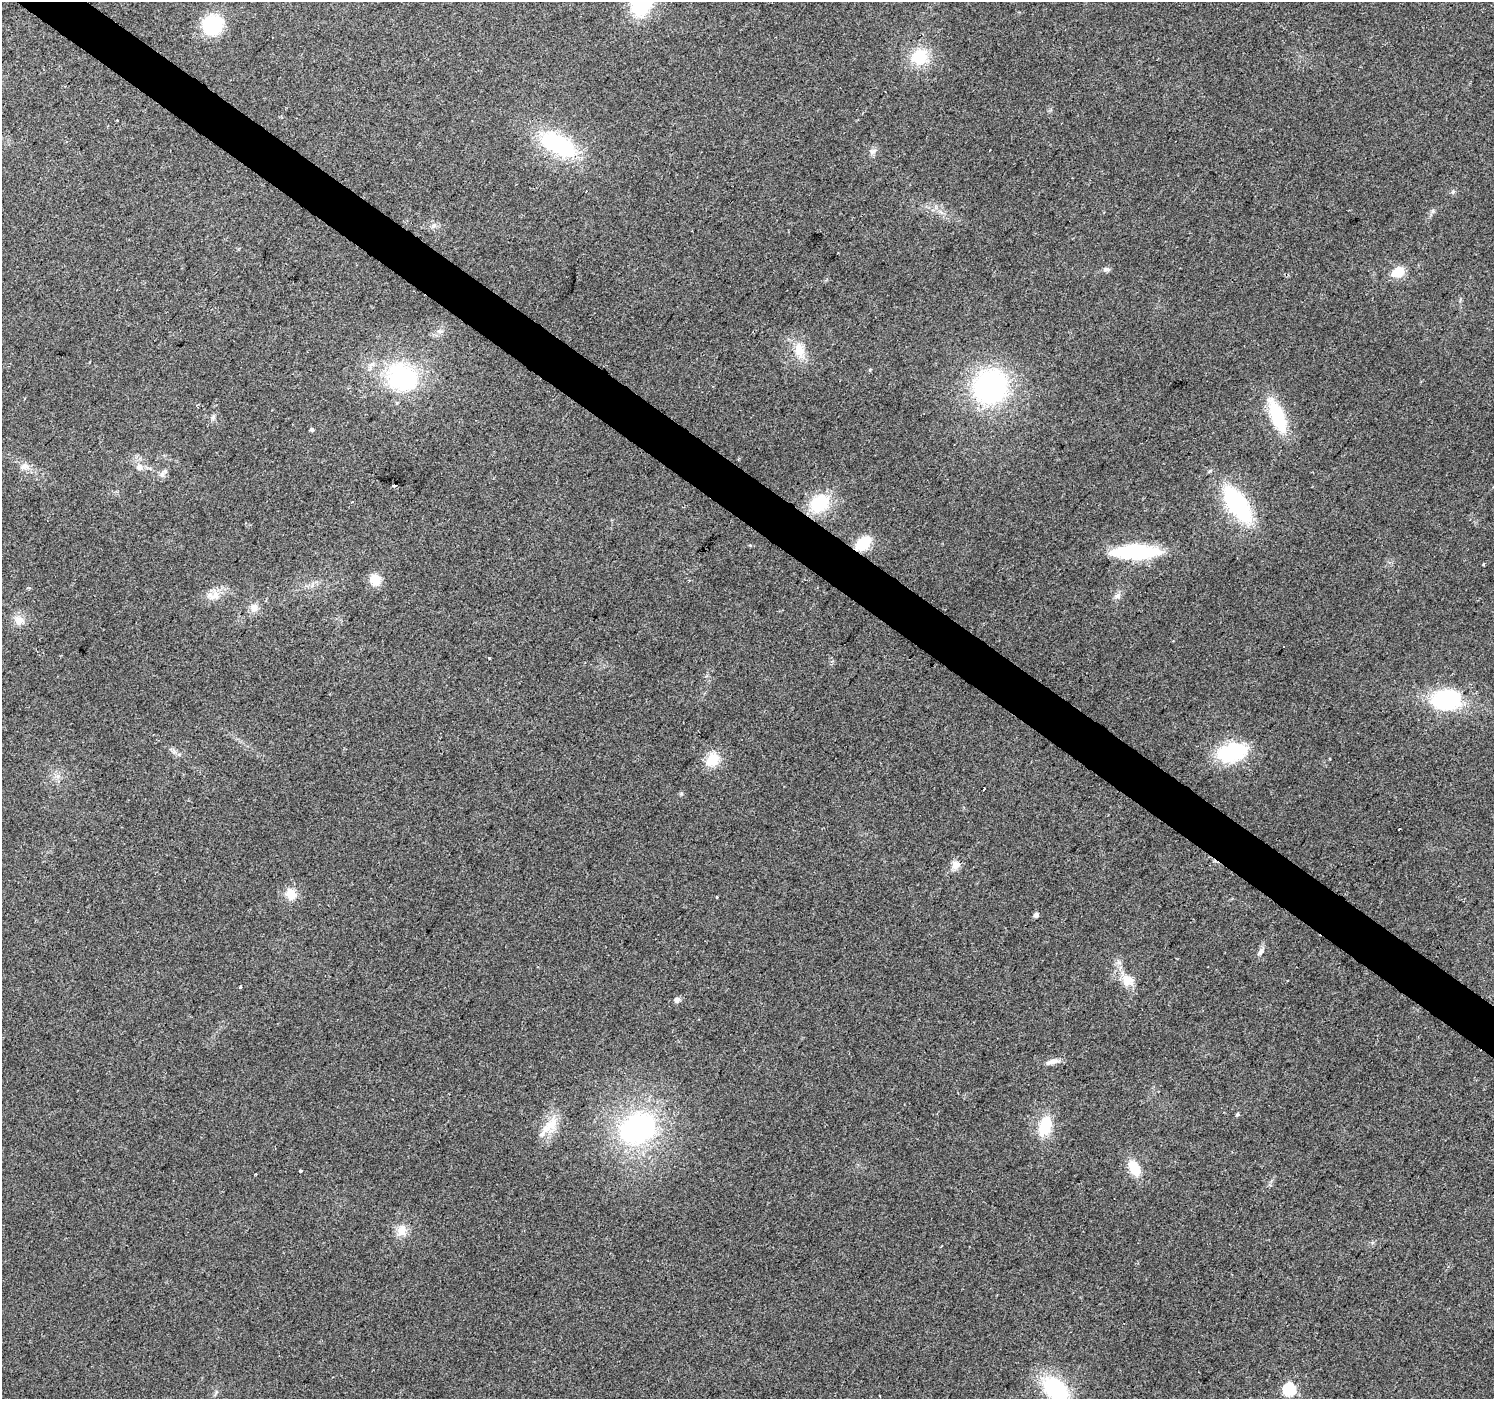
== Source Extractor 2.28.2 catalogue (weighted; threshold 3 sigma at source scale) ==
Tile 11 of 4 x 4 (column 3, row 3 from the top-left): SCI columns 2985-4476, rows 1576-2972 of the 5973 x 6011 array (HDU 1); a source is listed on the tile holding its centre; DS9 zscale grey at full resolution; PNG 1496 x 1401 px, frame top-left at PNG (2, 2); no overlay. Shown black and unused: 4% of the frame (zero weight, under 2 of 3 exposures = <1% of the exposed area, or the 3 px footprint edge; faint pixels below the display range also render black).
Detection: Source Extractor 2.28.2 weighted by HDU 2 'WHT'; one run over the whole footprint, this tile lists its part. Background 0.0862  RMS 0.0092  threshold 0.0414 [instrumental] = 3 sigma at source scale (4.5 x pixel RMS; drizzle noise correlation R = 1.50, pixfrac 1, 0.0396/0.0396 arcsec/px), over >= 5 px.
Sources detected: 60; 4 cosmic-ray / hot-pixel residue — not listed; the other 56 listed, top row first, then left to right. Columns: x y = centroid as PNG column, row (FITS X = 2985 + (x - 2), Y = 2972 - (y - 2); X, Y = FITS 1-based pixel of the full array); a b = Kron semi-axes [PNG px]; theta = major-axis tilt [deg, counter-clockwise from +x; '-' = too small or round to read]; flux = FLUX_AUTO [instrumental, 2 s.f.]
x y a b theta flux
642 2 22 15 72 91
213 25 16 15 - 71
919 57 23 20 30 30
558 144 43 20 -30 92
873 151 12 6 34 3.4
1453 191 6 4 20 1.4
1106 269 9 6 -7 2.7
1397 272 12 9 23 20
799 349 20 15 -82 17
402 377 31 25 -21 120
991 386 31 28 54 190
396 403 5 4 - 1.4
1277 416 36 14 -69 52
213 417 7 4 72 1.9
311 429 4 4 - 2.2
24 466 15 8 18 5.9
139 467 12 9 -23 5.8
162 474 10 6 75 3.6
395 485 3 2 - 2
352 502 3 3 - 1.1
820 503 23 18 37 41
1237 505 30 14 -55 130
863 543 15 10 44 28
1136 552 42 12 1 88
1483 564 3 3 - 2.2
1149 565 4 4 - 1.8
375 580 11 9 -51 17
213 596 22 9 4 10
1117 596 10 7 32 3.8
254 608 13 10 -86 6.8
19 620 14 13 - 9.2
489 658 3 3 - 2.1
1447 699 25 18 1 98
1232 752 28 17 14 74
712 760 15 13 64 21
984 789 3 2 - 1.7
681 794 6 4 18 1.2
955 865 11 10 - 7.4
291 894 12 11 - 14
717 897 3 3 - 2.1
1036 915 5 4 - 4.2
1261 951 10 7 46 3.8
1127 981 14 13 - 14
240 987 3 3 - 1.4
677 1000 9 7 33 3.2
1052 1062 18 6 9 5.9
1237 1114 5 4 - 1.4
551 1124 27 14 75 21
1045 1126 22 13 71 29
637 1129 32 24 25 190
1134 1168 18 11 -63 19
301 1171 3 3 - 1.7
402 1230 16 12 66 11
1055 1390 29 18 -46 82
1289 1390 6 6 - 110
879 1396 3 2 - 0.71
Overlapping masked pixels (flux is a lower limit): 1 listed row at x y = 863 543
Isophote crosses this tile's border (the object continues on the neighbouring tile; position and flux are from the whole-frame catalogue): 2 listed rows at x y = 642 2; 1055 1390
Unlisted compact peaks at least as high as the median listed source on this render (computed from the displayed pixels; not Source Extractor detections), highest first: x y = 1433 211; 870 370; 1210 471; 750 545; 1119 962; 255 1174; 174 752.